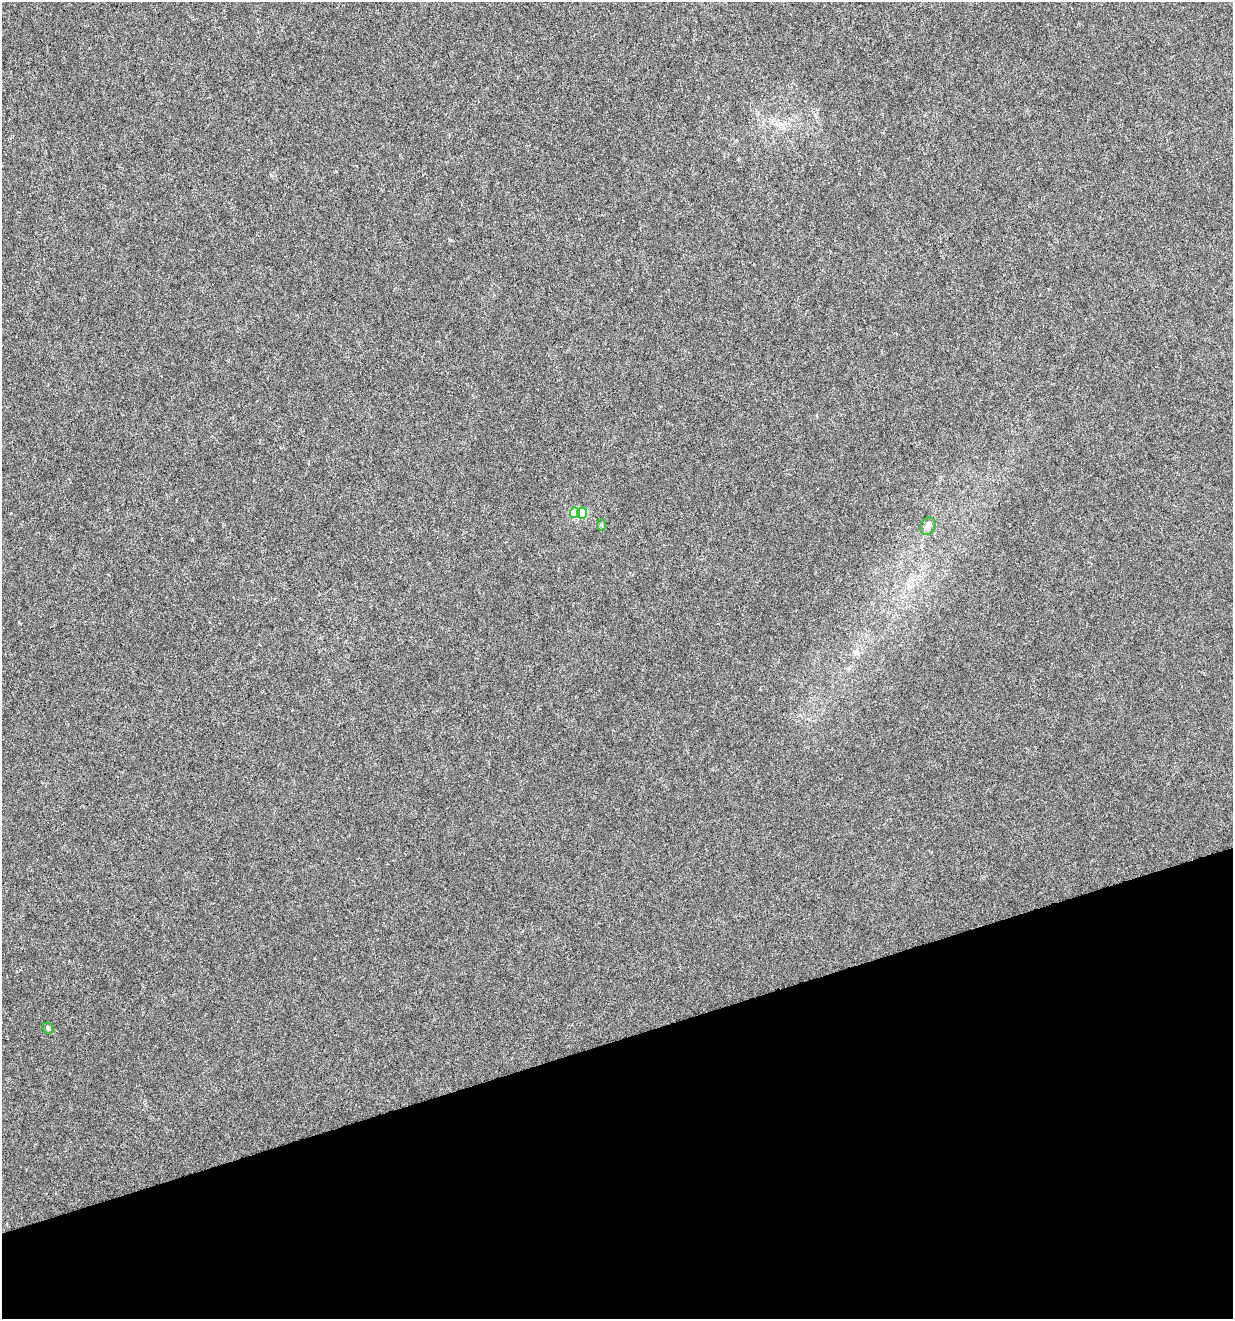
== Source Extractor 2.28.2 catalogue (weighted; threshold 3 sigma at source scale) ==
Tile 14 of 4 x 4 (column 2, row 4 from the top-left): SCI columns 1337-2567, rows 1-1317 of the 5081 x 5270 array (HDU 1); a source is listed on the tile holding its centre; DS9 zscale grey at full resolution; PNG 1235 x 1321 px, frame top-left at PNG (2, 2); each listed source drawn as its Kron ellipse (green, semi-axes under 4 px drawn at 4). Shown black and unused: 21% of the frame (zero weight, under 4 of 8 exposures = <1% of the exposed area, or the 3 px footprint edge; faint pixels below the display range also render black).
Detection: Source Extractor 2.28.2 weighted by HDU 2 'WHT'; one run over the whole footprint, this tile lists its part. Background 0.00105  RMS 0.0014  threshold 0.00554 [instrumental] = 3 sigma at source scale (4.09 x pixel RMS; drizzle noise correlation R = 1.36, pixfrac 0.8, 0.0396/0.0396 arcsec/px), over >= 5 px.
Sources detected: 5; all 5 listed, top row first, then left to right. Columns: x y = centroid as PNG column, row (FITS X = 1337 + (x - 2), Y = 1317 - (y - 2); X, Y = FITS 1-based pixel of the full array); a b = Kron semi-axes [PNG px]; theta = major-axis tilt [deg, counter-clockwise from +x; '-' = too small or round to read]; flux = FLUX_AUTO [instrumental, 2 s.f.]
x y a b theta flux
575 513 5 5 - 5.5
582 513 5 5 - 5
602 525 6 4 -88 0.17
928 526 9 7 62 0.47
48 1028 6 5 - 0.19